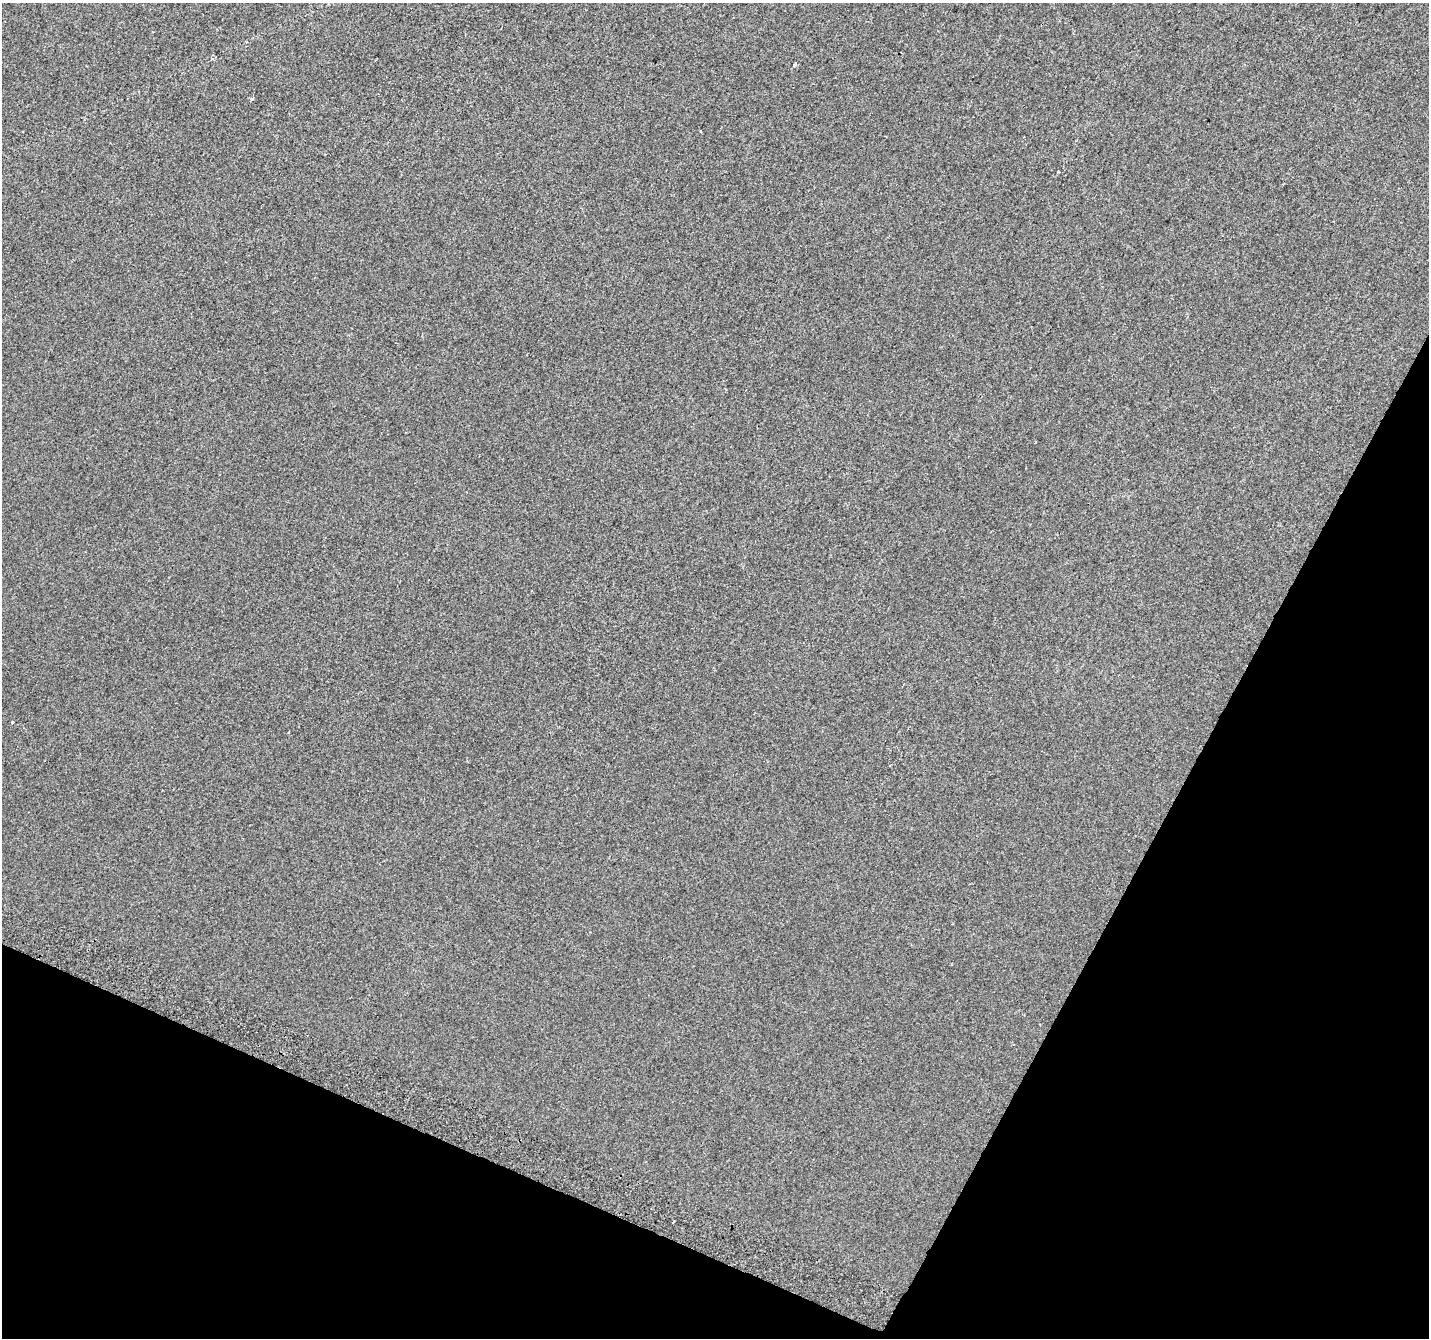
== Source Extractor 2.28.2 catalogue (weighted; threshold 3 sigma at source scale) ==
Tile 15 of 4 x 4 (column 3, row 4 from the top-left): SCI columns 2880-4306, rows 308-1643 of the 5751 x 5894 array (HDU 1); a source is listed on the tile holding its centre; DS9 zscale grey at full resolution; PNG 1431 x 1340 px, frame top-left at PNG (2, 3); no overlay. Shown black and unused: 24% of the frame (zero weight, under 2 of 3 exposures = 2% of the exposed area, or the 3 px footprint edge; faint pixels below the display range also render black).
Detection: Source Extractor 2.28.2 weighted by HDU 2 'WHT'; one run over the whole footprint, this tile lists its part. Background 0.00195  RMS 0.0072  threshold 0.0326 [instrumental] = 3 sigma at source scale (4.5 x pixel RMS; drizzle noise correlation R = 1.50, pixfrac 1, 0.0396/0.0396 arcsec/px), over >= 5 px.
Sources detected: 4; all 4 listed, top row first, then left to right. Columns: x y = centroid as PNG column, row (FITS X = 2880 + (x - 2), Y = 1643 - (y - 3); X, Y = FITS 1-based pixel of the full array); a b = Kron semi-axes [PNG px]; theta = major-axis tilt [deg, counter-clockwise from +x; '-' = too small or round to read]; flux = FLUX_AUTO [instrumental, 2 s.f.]
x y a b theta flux
795 65 3 3 - 1.7
252 99 4 3 - 1.4
12 723 3 3 - 2.4
673 1222 3 2 - 0.66